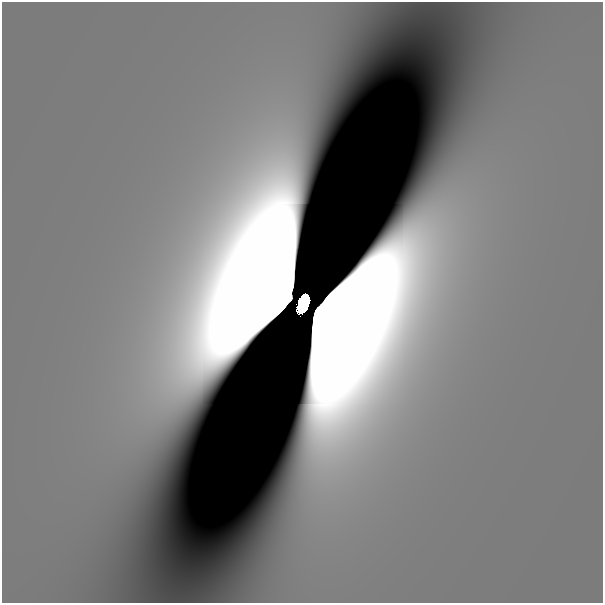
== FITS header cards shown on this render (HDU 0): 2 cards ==
NAXIS1  =                  601
NAXIS2  =                  601

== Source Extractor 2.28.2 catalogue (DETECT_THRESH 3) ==
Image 601 x 601 px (HDU 0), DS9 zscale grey, 1 PNG px = 1 image px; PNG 605 x 605 px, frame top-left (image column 1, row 601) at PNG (2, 2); no overlay
Background 4.19e-11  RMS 4.8e-11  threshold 1.44e-10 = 3 sigma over >= 5 px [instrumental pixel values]
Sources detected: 3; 2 with non-positive FLUX_AUTO (blend fragments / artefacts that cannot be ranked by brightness) are not listed; the other 1 listed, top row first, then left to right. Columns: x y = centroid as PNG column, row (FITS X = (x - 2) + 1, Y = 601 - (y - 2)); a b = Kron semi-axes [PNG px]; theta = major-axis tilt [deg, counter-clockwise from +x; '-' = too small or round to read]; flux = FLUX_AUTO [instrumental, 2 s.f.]
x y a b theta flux
303 304 16 8 67 6.9
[2 non-positive-flux detections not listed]